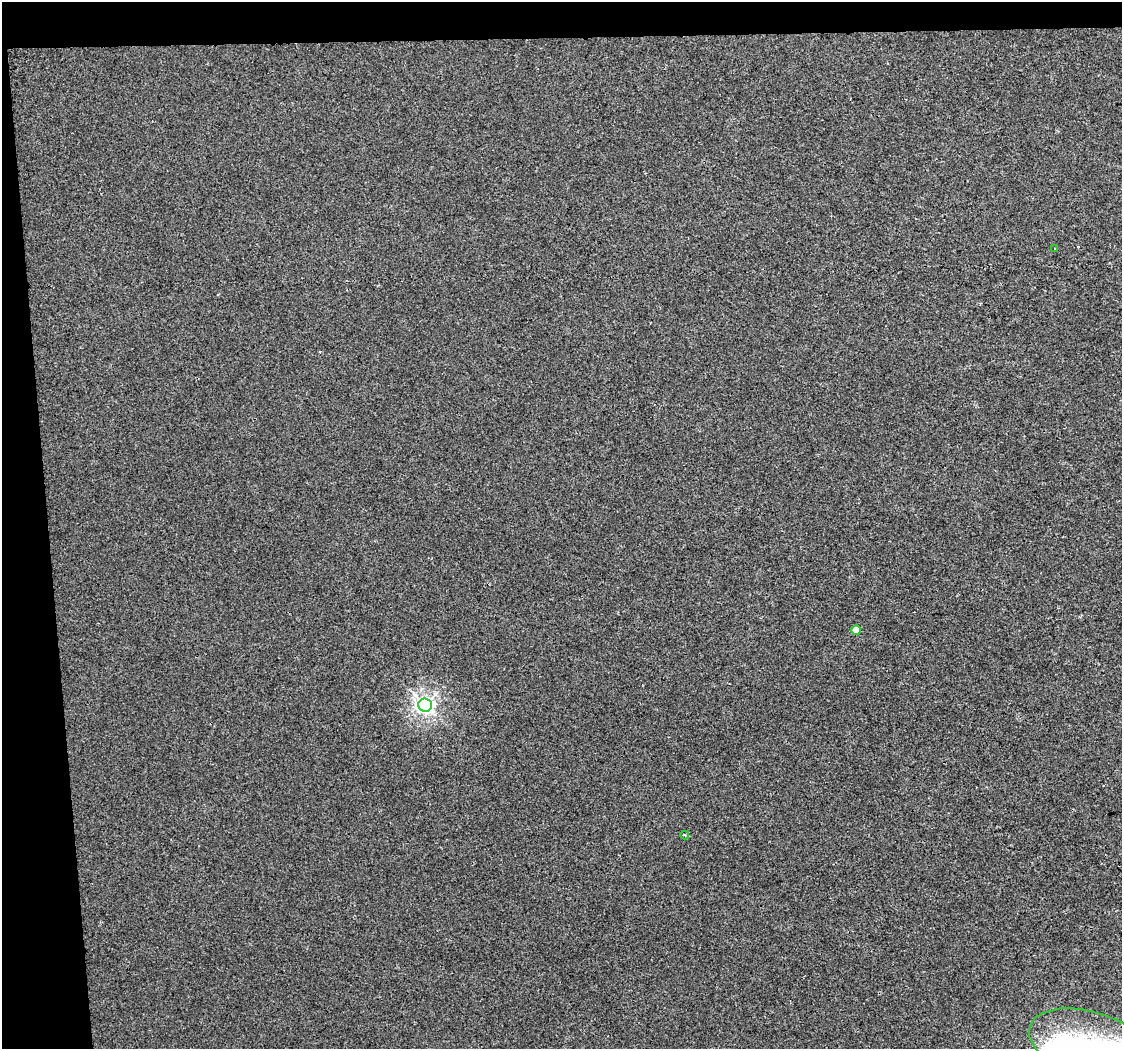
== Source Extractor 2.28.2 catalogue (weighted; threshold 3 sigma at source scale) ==
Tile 1 of 2 x 2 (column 1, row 1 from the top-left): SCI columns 1-1120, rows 1058-2104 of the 2241 x 2127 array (HDU 1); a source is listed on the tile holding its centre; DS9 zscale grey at full resolution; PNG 1124 x 1051 px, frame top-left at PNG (2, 2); each listed source drawn as its Kron ellipse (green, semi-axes under 4 px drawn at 4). Shown black and unused: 8% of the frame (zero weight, under 2 of 3 exposures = <1% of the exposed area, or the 3 px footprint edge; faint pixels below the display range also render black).
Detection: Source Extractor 2.28.2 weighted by HDU 2 'WHT'; one run over the whole footprint, this tile lists its part. Background -1.78e-04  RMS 0.0045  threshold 0.0201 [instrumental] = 3 sigma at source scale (4.5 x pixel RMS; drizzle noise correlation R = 1.50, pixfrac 1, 0.0396/0.0396 arcsec/px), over >= 5 px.
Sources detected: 5; all 5 listed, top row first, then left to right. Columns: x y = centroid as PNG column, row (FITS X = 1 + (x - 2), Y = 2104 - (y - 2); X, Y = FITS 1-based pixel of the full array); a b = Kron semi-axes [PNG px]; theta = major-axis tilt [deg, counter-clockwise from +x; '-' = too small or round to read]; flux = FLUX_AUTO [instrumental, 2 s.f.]
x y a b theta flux
1055 249 3 2 - 0.36
856 630 4 4 - 5.1
425 705 7 6 - 150
685 835 4 3 - 0.42
1092 1047 66 34 -18 70
Isophote crosses this tile's border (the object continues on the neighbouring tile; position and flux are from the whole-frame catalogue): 1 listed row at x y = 1092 1047